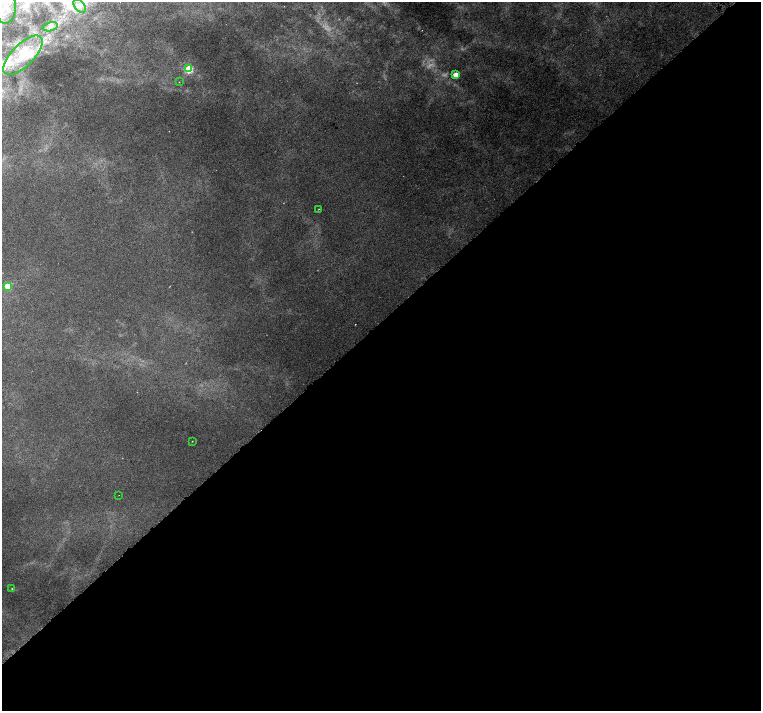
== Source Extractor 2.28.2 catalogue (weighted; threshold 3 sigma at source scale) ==
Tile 15 of 4 x 4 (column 3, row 4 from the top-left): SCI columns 3034-4550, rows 153-1570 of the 6067 x 6043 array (HDU 1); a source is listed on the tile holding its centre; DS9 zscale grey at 2 x 2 block average (1 PNG px = mean of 2 x 2 image px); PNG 763 x 713 px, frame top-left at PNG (2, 2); each listed source drawn as its Kron ellipse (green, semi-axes under 4 px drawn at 4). Shown black and unused: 55% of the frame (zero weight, under 3 of 6 exposures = <1% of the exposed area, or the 3 px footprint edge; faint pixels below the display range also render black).
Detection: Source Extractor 2.28.2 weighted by HDU 2 'WHT'; one run over the whole footprint, this tile lists its part. Background 0.00446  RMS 0.002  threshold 0.00821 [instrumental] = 3 sigma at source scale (4.09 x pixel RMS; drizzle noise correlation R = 1.36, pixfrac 0.8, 0.0396/0.0396 arcsec/px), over >= 5 px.
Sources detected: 17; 3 too faint to see at this stretch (2 x 2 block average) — neither listed nor drawn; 2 inside a brighter listed object's ellipse — not listed separately; the other 12 listed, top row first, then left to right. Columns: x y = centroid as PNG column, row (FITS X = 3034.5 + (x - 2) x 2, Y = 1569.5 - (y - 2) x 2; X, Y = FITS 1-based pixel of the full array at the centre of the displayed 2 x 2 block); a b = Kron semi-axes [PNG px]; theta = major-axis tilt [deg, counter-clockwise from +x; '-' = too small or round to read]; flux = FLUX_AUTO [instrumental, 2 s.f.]
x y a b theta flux
80 6 8 5 -54 1.9
5 7 16 10 90 8.3
50 27 8 3 14 1.1
23 55 25 11 45 12
189 69 3 3 - 36
455 75 3 3 - 11
179 82 2 2 - 0.2
318 209 2 2 - 0.14
8 286 3 3 - 15
192 441 2 2 - 0.17
119 495 2 2 - 0.12
12 589 2 2 - 0.23
Diffuse or blended objects may show on this block-average render without a row.